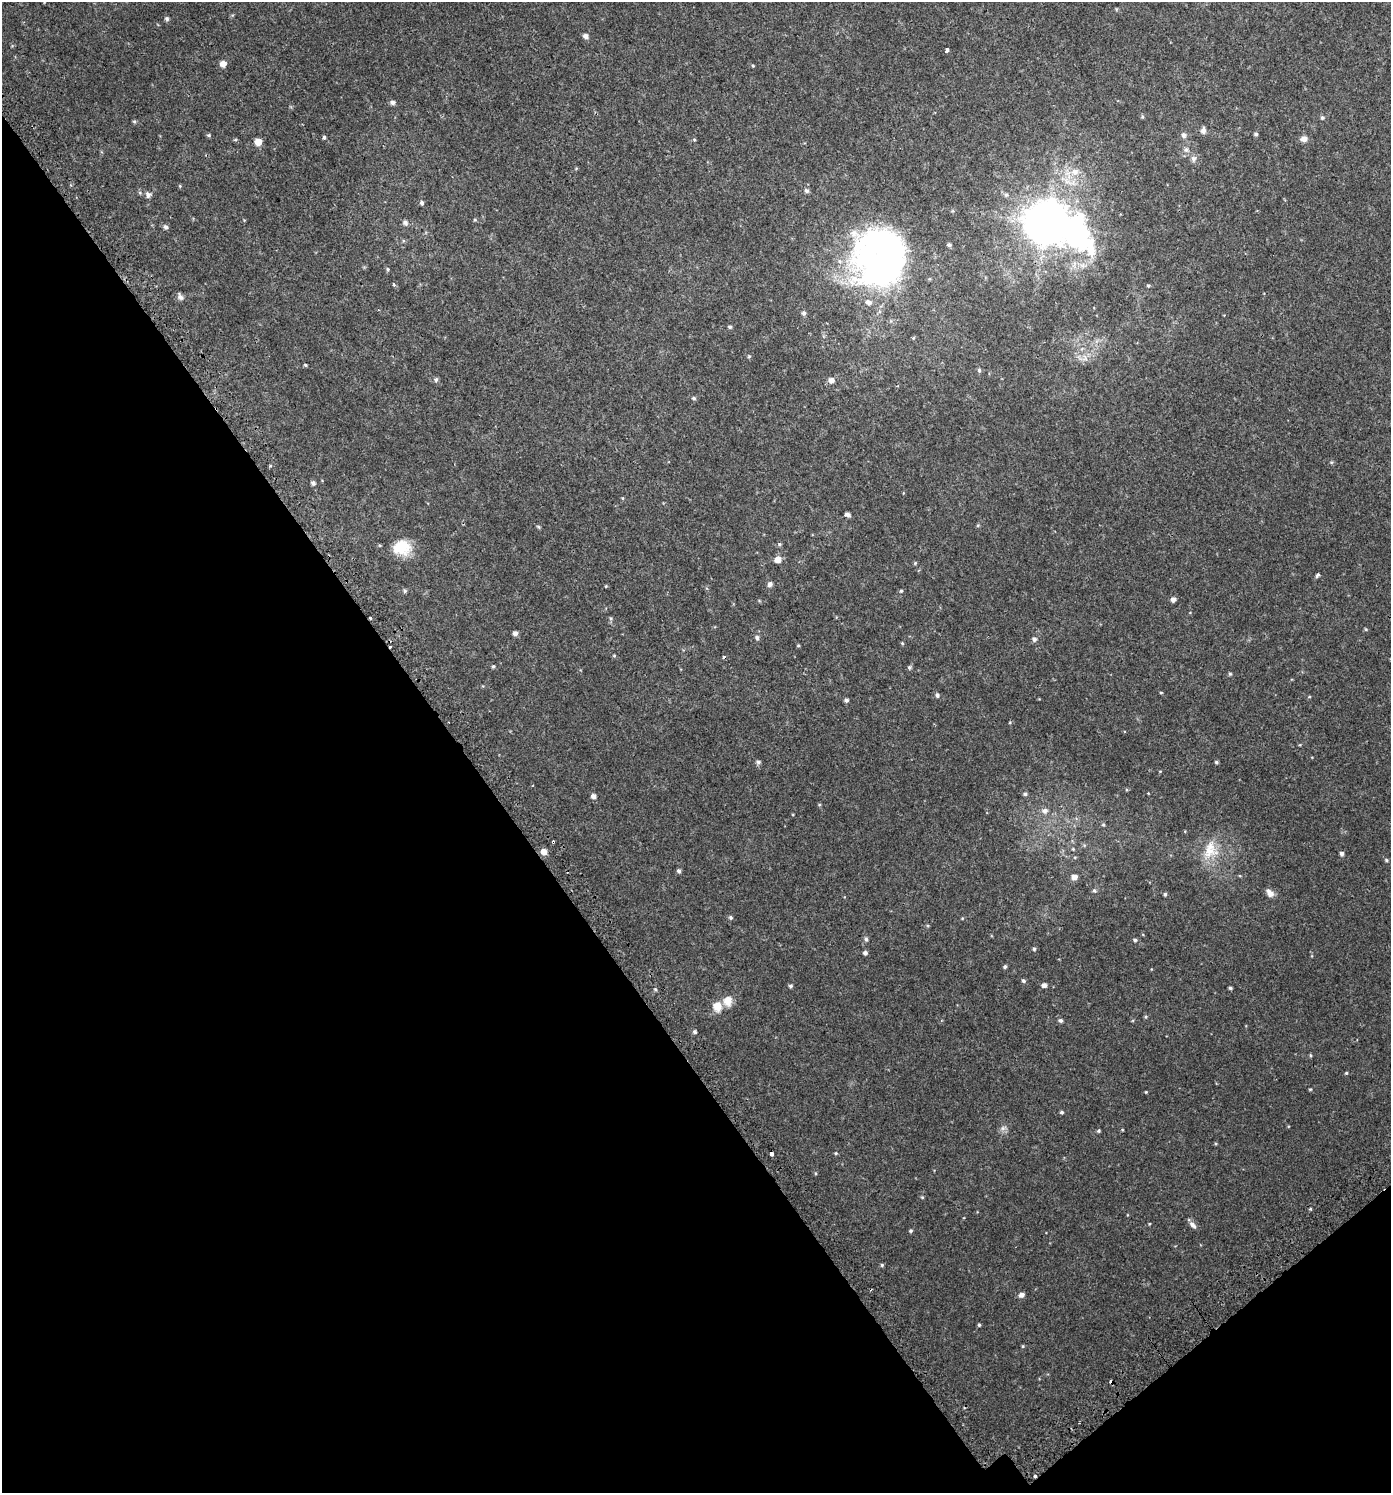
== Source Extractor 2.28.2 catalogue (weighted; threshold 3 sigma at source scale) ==
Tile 14 of 4 x 4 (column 2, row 4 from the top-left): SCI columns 1650-3038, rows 60-1550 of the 6014 x 6073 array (HDU 1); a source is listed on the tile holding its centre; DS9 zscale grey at full resolution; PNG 1393 x 1495 px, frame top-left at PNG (2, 2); no overlay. Shown black and unused: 36% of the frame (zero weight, under 2 of 3 exposures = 3% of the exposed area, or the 3 px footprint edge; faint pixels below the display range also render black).
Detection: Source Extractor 2.28.2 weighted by HDU 2 'WHT'; one run over the whole footprint, this tile lists its part. Background 0.00247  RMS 0.0043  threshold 0.0193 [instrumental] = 3 sigma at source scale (4.5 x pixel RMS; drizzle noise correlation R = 1.50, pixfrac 1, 0.0396/0.0396 arcsec/px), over >= 5 px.
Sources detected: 139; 1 inside a brighter object's white glare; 4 cosmic-ray / hot-pixel residue — not listed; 2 inside a brighter listed object's ellipse — not listed separately; the other 132 listed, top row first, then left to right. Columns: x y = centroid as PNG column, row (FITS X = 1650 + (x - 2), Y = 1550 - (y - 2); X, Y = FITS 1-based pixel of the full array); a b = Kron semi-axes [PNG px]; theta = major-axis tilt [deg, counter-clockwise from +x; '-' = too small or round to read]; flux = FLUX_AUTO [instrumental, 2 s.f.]
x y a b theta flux
1116 9 5 3 - 0.36
167 19 6 5 - 0.77
585 36 5 5 - 1.7
947 50 4 3 - 1.5
223 64 5 5 - 3.5
753 66 4 3 - 0.46
392 102 5 5 - 1.4
1142 117 5 5 - 0.49
1322 117 5 5 - 0.76
134 121 5 4 - 0.56
1203 131 8 6 -87 1.7
1256 134 5 4 - 0.65
209 135 5 4 - 0.59
1183 135 7 6 - 1.4
324 137 4 3 - 2.4
1304 139 9 7 1 2.2
694 140 5 4 - 0.44
258 142 5 5 - 5.1
1186 150 8 7 - 1.5
1193 159 8 6 81 1.5
1075 172 12 10 10 4.6
180 186 5 4 - 0.4
806 191 6 5 - 1.1
148 194 10 9 - 1.6
1006 195 6 6 - 0.93
422 203 5 4 - 0.94
953 211 5 3 - 0.42
475 220 5 4 - 0.45
405 222 6 5 - 1.4
1047 223 15 14 - 1100
165 227 6 5 - 1.2
949 245 5 4 - 0.83
880 258 67 62 83 140
388 269 6 4 -50 0.57
394 284 5 4 - 0.7
1148 285 5 4 - 0.5
180 297 9 7 -57 1.4
804 313 5 5 - 1
730 327 5 4 - 0.69
749 356 5 4 - 0.44
1085 358 10 8 89 2.3
305 365 4 3 - 0.58
979 370 6 4 -81 0.72
436 380 6 6 - 0.88
831 380 6 6 - 2.3
694 398 5 5 - 0.73
313 483 5 4 - 1.1
622 498 5 3 - 0.41
847 514 4 4 - 1.6
978 525 5 3 - 0.43
539 527 6 4 -32 0.56
779 544 5 5 - 0.74
402 548 22 17 -1 10
778 559 6 6 - 3.6
915 563 6 3 46 0.43
1317 575 5 4 - 0.72
770 584 6 5 - 1.5
606 586 4 3 - 0.36
405 591 5 4 - 0.68
901 591 4 4 - 0.52
1173 599 5 5 - 1.7
370 618 3 3 - 1
611 618 6 5 - 0.6
1366 629 5 4 - 0.42
515 633 5 5 - 1.6
757 638 6 5 - 1.1
1034 639 6 6 - 1.2
902 643 4 4 - 0.47
798 646 4 4 - 0.43
614 656 6 4 0 0.41
493 666 5 4 - 0.64
909 667 5 5 - 0.76
1230 674 5 4 - 0.52
1161 693 5 3 - 0.36
937 695 6 5 - 0.97
1309 697 5 3 - 0.34
846 700 4 4 - 1
1010 722 5 3 - 0.36
758 762 6 5 - 1.1
1216 762 4 3 - 0.7
1025 794 5 5 - 0.74
593 796 5 4 - 1.8
819 805 5 3 - 0.37
1045 811 8 7 - 1.8
1103 825 5 4 - 0.53
1073 849 6 4 -45 0.47
1210 850 27 22 88 12
544 852 5 5 - 3.7
1341 854 5 4 - 1.1
1075 857 5 3 - 0.38
1386 860 5 4 - 0.57
679 871 5 5 - 0.97
1074 877 5 5 - 3
1094 890 6 5 - 0.79
1270 893 11 6 -47 2.7
1165 894 4 3 - 0.66
731 918 5 5 - 0.72
962 918 4 4 - 0.35
866 939 7 5 -79 0.99
1135 940 5 5 - 0.76
1034 949 5 4 - 0.72
865 953 5 4 - 1.1
1005 967 4 4 - 0.74
1023 981 5 5 - 0.76
1044 985 5 5 - 1.7
790 986 5 4 - 0.69
1230 988 4 3 - 0.65
655 989 5 4 - 0.49
717 1006 14 12 -86 4.4
1145 1017 5 4 - 0.48
1060 1020 6 5 - 0.93
695 1032 5 4 - 0.81
1310 1055 5 3 - 0.41
1346 1073 4 4 - 0.47
1310 1089 4 4 - 0.41
1146 1092 4 3 - 0.36
1062 1112 4 4 - 0.66
1003 1128 10 6 15 1.4
1122 1130 4 3 - 0.33
1099 1131 4 4 - 0.58
1215 1144 4 4 - 0.42
836 1153 5 4 - 0.46
772 1154 4 3 - 2.5
815 1173 5 3 - 0.37
922 1197 5 4 - 0.44
1193 1225 11 6 -46 1.8
911 1231 4 4 - 0.64
882 1265 4 4 - 0.61
1021 1295 6 5 - 1.9
979 1325 4 4 - 0.53
1023 1346 5 4 - 0.44
1035 1476 3 3 - 1.4
Overlapping masked pixels (flux is a lower limit): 2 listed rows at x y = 370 618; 1035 1476